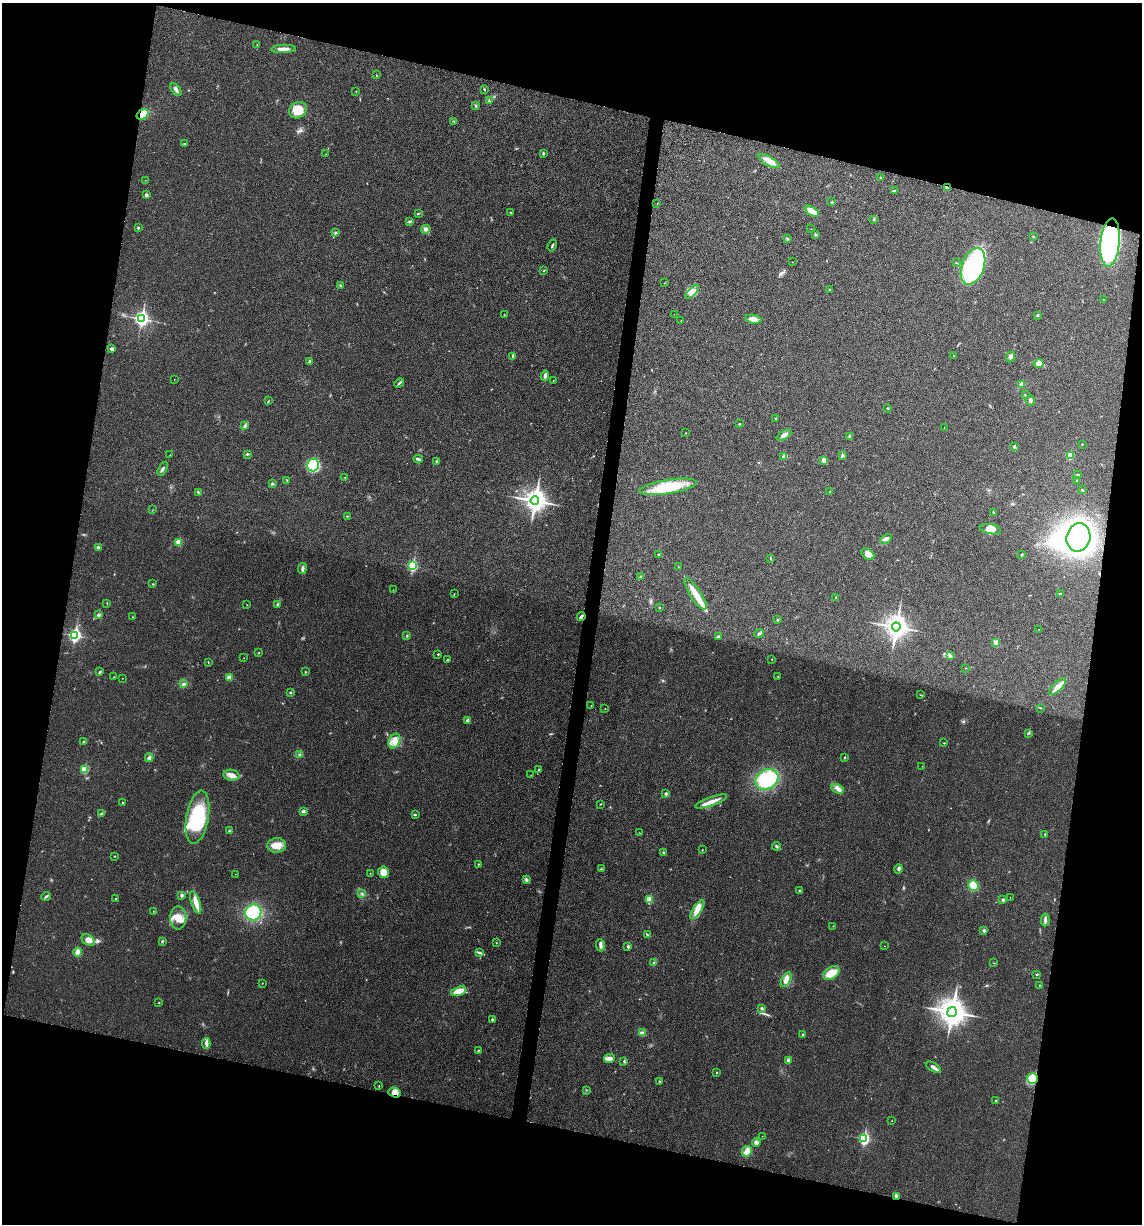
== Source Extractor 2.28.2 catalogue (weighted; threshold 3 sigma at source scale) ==
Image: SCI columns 120-4676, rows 8-4892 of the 4914 x 4897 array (HDU 1 of 3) = the unmasked area's bounding box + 8 px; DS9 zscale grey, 4 x 4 block average (1 PNG px = mean of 4 x 4 image px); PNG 1144 x 1226 px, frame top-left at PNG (2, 3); each listed source drawn as its Kron ellipse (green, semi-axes under 4 px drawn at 4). Shown black and unused: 27% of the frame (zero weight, under 3 of 4 exposures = <1% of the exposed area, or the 3 px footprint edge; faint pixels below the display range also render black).
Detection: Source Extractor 2.28.2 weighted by HDU 2 'WHT'. Background 0.0202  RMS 0.0059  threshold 0.0265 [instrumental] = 3 sigma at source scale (4.5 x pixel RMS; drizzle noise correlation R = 1.50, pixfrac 1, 0.05/0.05 arcsec/px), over >= 5 px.
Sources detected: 264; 1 too faint to see at this stretch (4 x 4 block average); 1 inside a brighter object's white glare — neither listed nor drawn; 2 coinciding with a brighter row at this scale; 10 inside a brighter listed object's ellipse — not listed separately; the other 250 listed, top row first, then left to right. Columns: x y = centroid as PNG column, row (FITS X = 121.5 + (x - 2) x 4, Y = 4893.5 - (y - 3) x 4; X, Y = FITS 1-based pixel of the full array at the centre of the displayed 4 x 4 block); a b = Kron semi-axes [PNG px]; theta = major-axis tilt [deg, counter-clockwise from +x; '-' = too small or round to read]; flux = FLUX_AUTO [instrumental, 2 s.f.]
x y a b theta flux
257 45 2 2 - 1.3
283 49 12 3 2 22
376 75 3 2 - 1.7
484 89 3 2 - 3.4
176 90 7 3 -52 9.6
356 91 2 2 - 1.6
489 101 2 2 - 2
475 106 3 2 - 2.4
298 110 9 7 34 58
143 114 6 4 37 49
454 121 2 2 - 1.5
185 144 3 2 - 2.8
543 153 3 2 - 3.4
325 154 2 2 - 0.97
769 161 12 4 -28 31
880 177 2 2 - 4.5
145 180 2 2 - 0.83
947 188 4 2 - 6.5
894 191 2 2 - 2
146 195 3 2 - 8.3
832 202 3 2 - 2.5
657 204 2 2 - 0.7
812 211 7 4 -31 49
511 212 3 2 - 2.6
418 213 4 2 - 2.4
874 220 2 2 - 1.2
409 222 3 2 - 4.3
138 228 2 2 - 6.9
425 229 4 4 - 8.7
811 229 2 2 - 0.79
336 233 3 2 - 2.7
816 234 3 2 - 2.7
1034 237 2 2 - 1.4
788 239 3 2 - 2.5
1110 243 24 9 84 610
552 245 6 2 65 4.5
792 262 2 2 - 0.94
956 263 2 2 - 1.8
973 266 19 11 70 380
544 270 2 2 - 1.8
665 283 2 2 - 1.5
341 285 3 2 - 4.9
829 289 2 2 - 1.3
692 292 9 4 45 19
1104 299 2 2 - 0.61
674 314 2 2 - 0.64
504 315 2 2 - 1.6
1037 315 2 2 - 11
142 319 3 3 - 930
753 319 8 4 -11 24
681 321 2 2 - 0.65
112 349 3 3 - 8.9
954 355 2 2 - 1.4
512 357 3 2 - 2.7
1011 357 6 4 67 8.6
309 362 3 2 - 5.4
1039 363 5 4 - 11
545 376 5 3 - 10
174 379 2 2 - 1.1
553 380 2 2 - 0.88
399 383 5 2 - 4.8
1021 384 3 3 - 5.9
1025 395 2 2 - 1.5
1030 400 5 3 - 8.3
268 401 3 2 - 2.5
888 408 2 2 - 2.6
776 419 2 2 - 8.2
739 424 2 2 - 1.9
245 426 2 2 - 1.5
944 428 2 2 - 0.93
685 433 2 2 - 1.3
784 435 8 3 28 13
850 436 4 3 - 6.1
1082 445 2 2 - 1.6
1014 447 2 2 - 16
247 454 3 2 - 2.8
170 455 2 2 - 1.8
843 455 3 2 - 2.8
1070 455 2 2 - 130
784 457 3 2 - 24
418 459 4 2 - 7.3
824 460 2 2 - 60
436 461 2 2 - 6.4
313 465 6 6 - 160
163 469 8 2 62 6.1
1077 475 2 2 - 1.4
344 477 2 2 - 1.1
287 480 3 2 - 2.3
1077 480 2 2 - 1.8
272 484 3 2 - 3.7
668 487 29 7 9 140
1082 490 2 2 - 2.8
198 492 3 2 - 3.3
830 492 2 2 - 2
535 501 4 3 - 3100
153 510 2 2 - 0.69
993 513 3 2 - 2
347 516 3 2 - 1.9
990 529 11 5 -10 34
1078 537 14 11 75 1100
886 539 6 3 28 10
179 542 2 2 - 92
98 547 3 3 - 6.6
868 554 7 5 -38 25
659 555 2 2 - 3.6
1021 555 3 2 - 2.8
771 558 3 2 - 2
413 566 3 2 - 350
678 567 2 2 - 1.6
302 569 5 3 - 8
640 577 2 2 - 1.9
153 584 2 2 - 2.1
393 590 2 2 - 0.78
454 594 2 2 - 1.2
695 594 18 5 -57 49
1061 594 4 3 - 6.1
836 597 2 2 - 1.8
107 603 2 2 - 1.6
277 604 3 2 - 5.1
247 605 2 2 - 0.92
659 608 2 2 - 2.4
98 615 3 2 - 6.1
133 617 2 2 - 1.2
581 617 4 2 - 10
778 620 2 2 - 3.1
896 627 4 4 - 3300
1038 629 2 2 - 0.82
759 634 5 2 - 5.2
75 635 3 2 - 600
407 636 2 2 - 2.5
718 636 3 2 - 5.5
996 642 2 2 - 65
259 653 2 2 - 1.6
438 654 2 2 - 2.2
950 656 4 3 - 6.4
244 658 2 2 - 0.7
772 659 2 2 - 1.6
447 660 2 2 - 3.5
208 662 2 2 - 1.8
965 668 2 2 - 0.84
99 672 3 2 - 2.6
305 672 2 2 - 2
114 677 2 2 - 1.4
229 677 3 2 - 16
778 677 2 2 - 0.85
122 678 2 2 - 1.1
183 684 4 3 - 5.8
1058 687 11 4 44 24
290 693 3 2 - 2.6
921 695 3 2 - 2
591 706 2 2 - 0.76
1040 708 2 2 - 1.3
605 709 2 2 - 0.99
467 721 2 2 - 16
1028 733 3 2 - 2.8
394 741 8 5 64 25
83 742 2 2 - 2.6
944 743 3 2 - 2.2
299 754 2 2 - 1.5
149 758 4 3 - 11
845 758 2 2 - 8.6
922 766 2 2 - 0.75
85 769 2 2 - 150
539 770 2 2 - 5.5
231 775 8 5 -8 19
531 775 2 2 - 0.87
767 779 12 10 31 180
838 789 7 3 -28 13
666 794 2 2 - 16
711 801 17 4 20 28
123 802 2 2 - 3
600 804 2 2 - 1.7
303 811 3 2 - 7.1
101 813 3 2 - 4.1
415 815 2 2 - 1.6
197 817 27 11 80 220
230 831 3 2 - 7.5
639 833 2 2 - 1.3
1045 834 3 2 - 2.4
277 845 9 7 4 35
776 846 4 2 - 4.8
702 850 3 2 - 1.3
663 853 3 2 - 3.5
115 856 2 2 - 1.7
478 864 2 2 - 2
601 869 2 2 - 3.1
898 869 5 3 - 5.8
384 872 6 5 - 39
370 873 2 2 - 0.92
235 874 2 2 - 0.59
526 879 3 2 - 3.9
973 885 6 5 - 43
800 891 3 2 - 2.4
362 894 3 2 - 3.5
182 895 3 3 - 6.2
46 896 5 2 - 5.8
1010 897 2 2 - 0.87
116 899 2 2 - 2.7
649 900 2 2 - 110
1003 900 3 2 - 5.4
196 902 12 4 -71 30
697 910 11 4 57 34
153 911 2 2 - 1.1
253 912 8 7 - 150
178 918 11 8 -89 43
1045 920 6 2 84 8
833 926 2 2 - 1.4
984 930 3 3 - 4.7
647 934 3 2 - 2.7
88 940 7 5 -36 22
162 941 3 2 - 3.4
496 943 2 2 - 1.2
600 945 6 3 -83 11
627 946 3 2 - 4
884 946 2 2 - 0.83
78 952 4 3 - 32
479 953 4 2 - 5
654 963 3 3 - 5.8
994 963 2 2 - 0.91
831 973 9 5 37 56
1037 974 3 2 - 2.6
786 979 8 4 61 21
262 983 2 2 - 1.1
1039 985 2 2 - 2.1
459 991 8 3 15 43
159 1003 2 2 - 1.6
762 1008 3 2 - 6.2
952 1012 5 4 - 5400
492 1019 2 2 - 7.9
642 1032 2 2 - 2.6
803 1035 3 2 - 3.8
206 1043 5 3 - 13
478 1050 2 2 - 2
609 1059 5 3 - 19
788 1060 3 3 - 10
624 1061 3 2 - 3.2
933 1067 8 3 -33 14
717 1073 2 2 - 2.2
1033 1079 5 5 - 73
659 1081 3 2 - 2.6
379 1085 2 2 - 1
586 1090 2 2 - 1.1
394 1092 6 5 - 25
996 1101 2 2 - 1.9
892 1120 2 2 - 0.88
762 1136 2 2 - 1.1
864 1139 3 2 - 440
756 1142 4 4 - 12
747 1151 5 5 - 24
896 1196 4 2 - 10
Overlapping masked pixels (flux is a lower limit): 7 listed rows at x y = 143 114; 947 188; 1110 243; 581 617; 1033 1079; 394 1092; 896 1196
Diffuse or blended objects may show on this block-average render without a row.